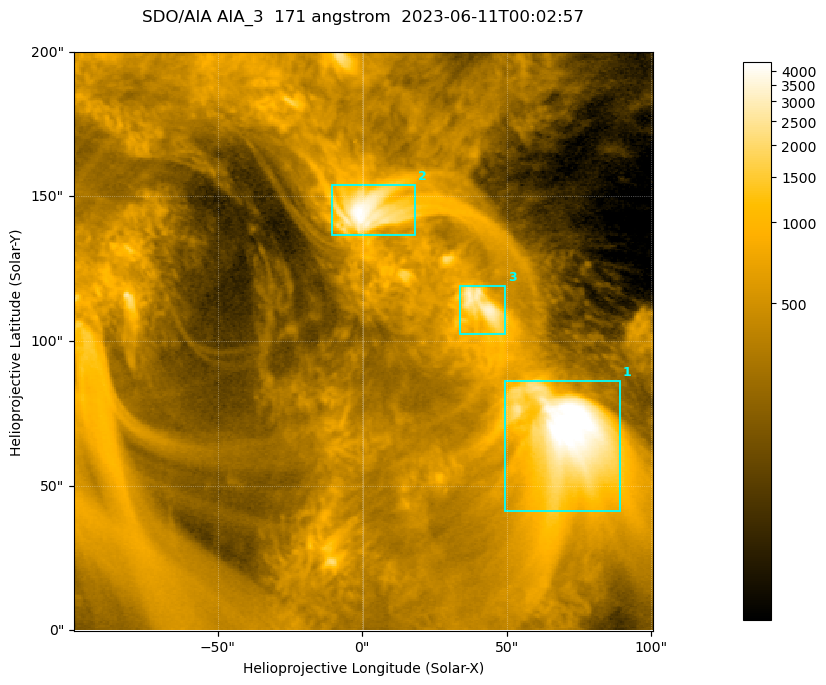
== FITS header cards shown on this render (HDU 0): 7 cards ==
TELESCOP= 'SDO/AIA '           / For AIA: SDO/AIA
INSTRUME= 'AIA_3   '           / For AIA: AIA_ATA1, AIA_ATA2, AIA_ATA3 or AIA_AT
WAVELNTH=                  171 / [angstrom] Wavelength
WAVEUNIT= 'angstrom'           / Wavelength unit: angstrom
DATE-OBS= '2023-06-11T00:02:57.351' / [ISO] Date when observation started; ISO 8
CTYPE1  = 'HPLN-TAN'           / CTYPE1; Typically HPLN
CTYPE2  = 'HPLT-TAN'           / CTYPE2; Typically HPLT

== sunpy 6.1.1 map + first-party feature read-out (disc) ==
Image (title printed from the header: SDO/AIA AIA_3  171 angstrom  2023-06-11T00:02:57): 334 x 334 px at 0.599 arcsec/px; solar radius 945 arcsec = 1577 px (partial field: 1.4% of the solar disc is inside the frame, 100% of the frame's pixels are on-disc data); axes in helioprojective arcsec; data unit not stated in the header (colour bar unlabelled)
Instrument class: DISC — disc imager (sunpy class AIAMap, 171 A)
Bright regions (active regions / flare kernels): reference = the on-disc median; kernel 3 px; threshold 5 sigma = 1096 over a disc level ~355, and >= 1.15x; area >= 111 px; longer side >= 4 px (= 2.4 arcsec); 3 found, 3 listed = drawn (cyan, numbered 1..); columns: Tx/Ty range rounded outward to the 2 arcsec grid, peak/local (2 s.f.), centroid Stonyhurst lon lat
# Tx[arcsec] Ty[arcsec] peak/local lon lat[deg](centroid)
1 48..90 40..86 15 +4 +4
2 -12..20 136..154 12 +0 +9
3 34..50 102..120 9.3 +3 +7